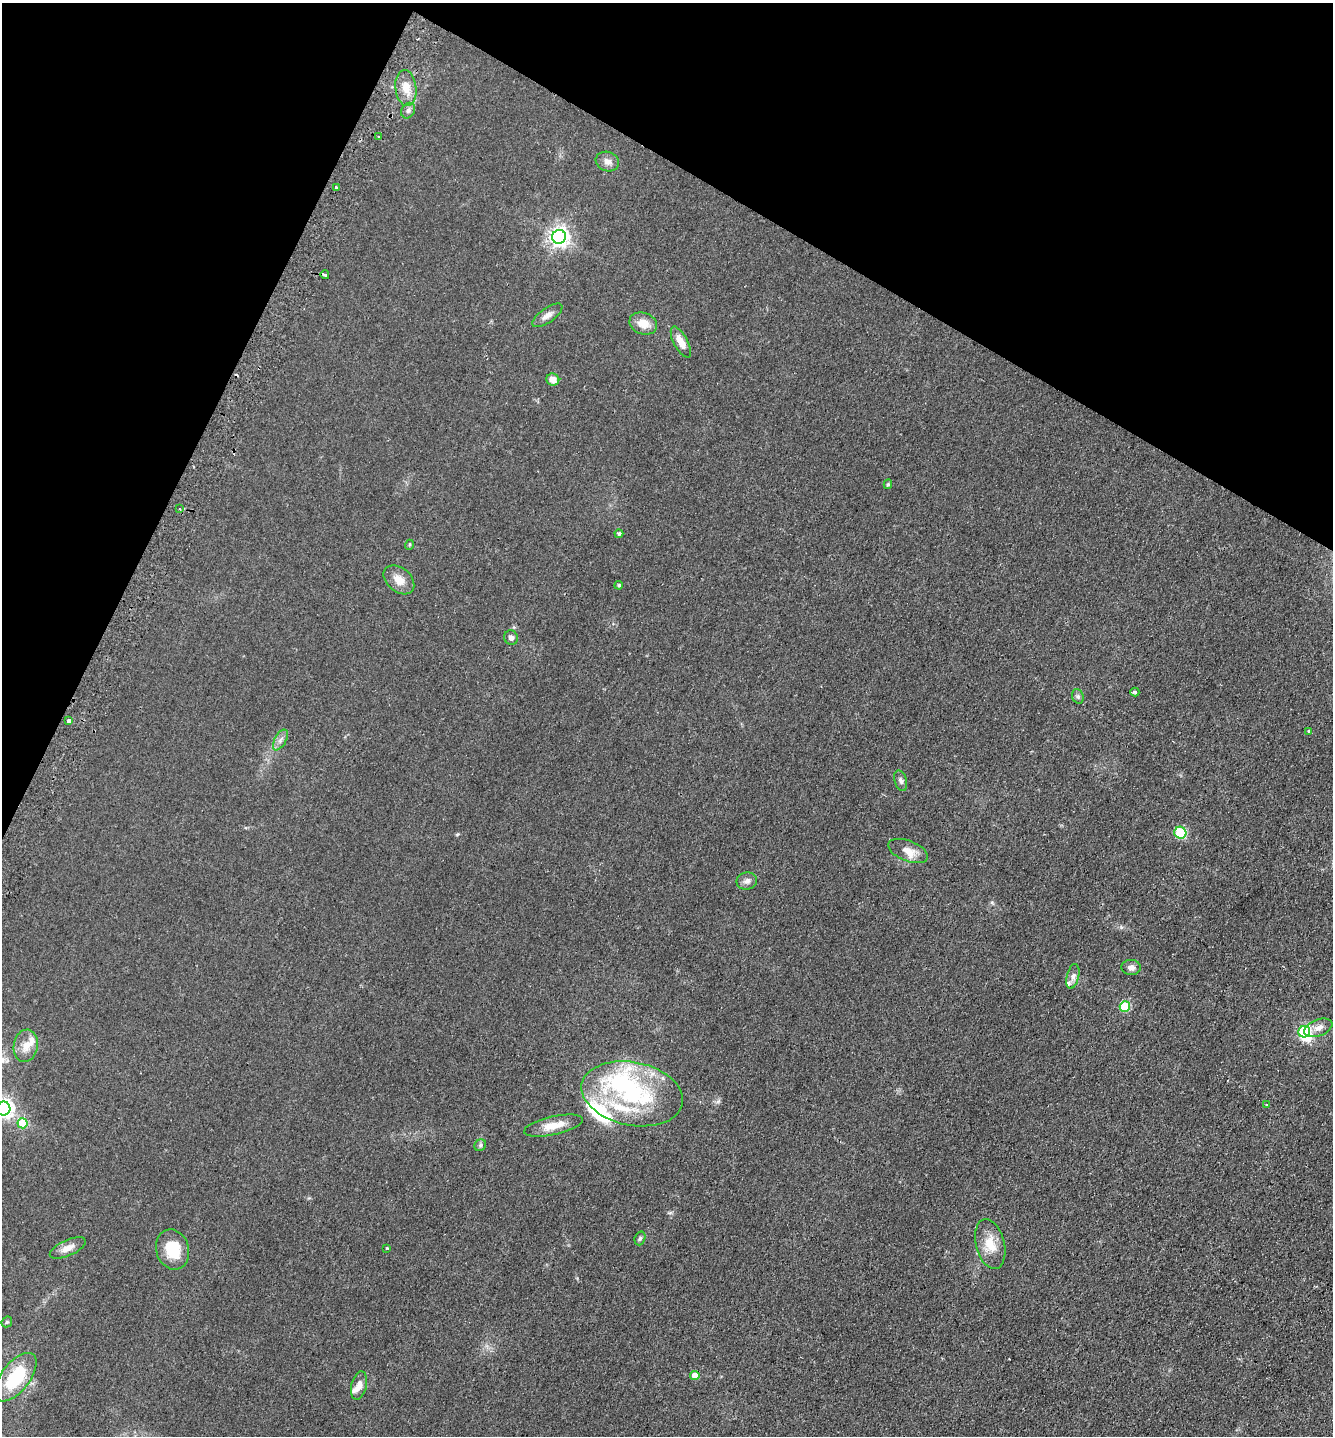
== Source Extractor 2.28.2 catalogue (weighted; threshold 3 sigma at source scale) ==
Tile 2 of 4 x 4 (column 2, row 1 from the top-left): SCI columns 1648-2978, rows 4321-5754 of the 5819 x 5771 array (HDU 1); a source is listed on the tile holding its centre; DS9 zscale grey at full resolution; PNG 1335 x 1438 px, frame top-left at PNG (2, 3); each listed source drawn as its Kron ellipse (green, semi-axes under 4 px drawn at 4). Shown black and unused: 22% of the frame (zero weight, under 2 of 3 exposures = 2% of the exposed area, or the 3 px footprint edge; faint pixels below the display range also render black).
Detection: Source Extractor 2.28.2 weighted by HDU 2 'WHT'; one run over the whole footprint, this tile lists its part. Background 0.0324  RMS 0.0069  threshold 0.0311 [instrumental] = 3 sigma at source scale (4.5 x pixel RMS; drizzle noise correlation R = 1.50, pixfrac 1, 0.05/0.05 arcsec/px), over >= 5 px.
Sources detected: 59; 3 inside a brighter object's white glare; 2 cosmic-ray / hot-pixel residue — neither listed nor drawn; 6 inside a brighter listed object's ellipse — not listed separately; the other 48 listed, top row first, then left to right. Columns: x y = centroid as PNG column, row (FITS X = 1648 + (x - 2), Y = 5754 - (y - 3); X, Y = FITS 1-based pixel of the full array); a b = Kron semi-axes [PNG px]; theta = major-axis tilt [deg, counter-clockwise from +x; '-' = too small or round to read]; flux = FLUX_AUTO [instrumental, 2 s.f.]
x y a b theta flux
406 88 18 10 -84 8.7
408 111 8 6 57 2
378 137 3 3 - 1.5
607 162 12 9 -20 3.8
337 188 3 3 - 3.7
559 237 7 7 - 350
325 275 4 3 - 4.6
547 315 17 7 35 4.2
643 323 14 10 -21 8.5
681 342 17 7 -62 6.9
553 380 6 6 - 5.4
888 484 5 3 - 0.99
180 509 3 3 - 2.1
619 534 4 4 - 1.5
409 545 5 3 - 0.66
399 580 17 12 -40 7.8
619 585 4 4 - 0.99
511 638 7 7 - 2.4
1135 692 4 3 - 2.6
1078 696 7 5 -69 1.6
69 721 3 3 - 6.4
1309 731 3 3 - 4.3
280 740 11 6 61 2.8
901 781 10 6 -74 2.1
1180 833 6 6 - 29
908 851 21 10 -21 7.7
747 881 10 8 11 3
1131 967 9 7 -1 2.8
1073 976 13 6 77 3
1125 1007 5 5 - 41
1318 1028 15 8 22 4.4
1304 1032 6 5 - 70
26 1046 16 12 81 7.5
632 1094 51 31 -11 86
1266 1104 3 2 - 0.68
3 1109 7 7 - 350
23 1123 5 5 - 25
553 1126 30 9 13 10
480 1145 6 5 - 1.3
640 1238 7 5 72 1.3
990 1244 25 14 -76 13
68 1248 19 8 24 5.7
387 1248 3 2 - 1.2
173 1249 20 16 -73 20
7 1322 6 5 - 1
695 1376 5 4 - 8.1
16 1377 28 14 52 35
359 1386 14 7 77 4.5
Isophote crosses this tile's border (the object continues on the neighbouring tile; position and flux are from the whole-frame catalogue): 1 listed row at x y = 3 1109